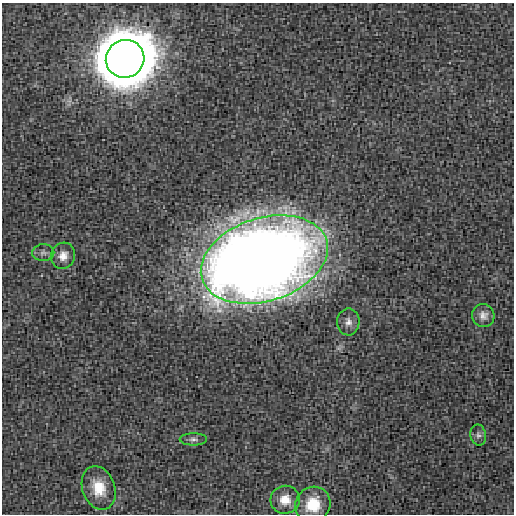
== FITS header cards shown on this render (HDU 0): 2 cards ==
NAXIS1  =                  512 / length of data axis 1
NAXIS2  =                  512 / length of data axis 2

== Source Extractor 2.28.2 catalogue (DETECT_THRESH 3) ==
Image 512 x 512 px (HDU 0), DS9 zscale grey, 1 PNG px = 1 image px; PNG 516 x 516 px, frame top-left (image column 1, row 512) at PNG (2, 3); each listed source drawn as its Kron ellipse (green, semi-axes under 4 px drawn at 4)
Background 0.00135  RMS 0.0079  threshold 0.0238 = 3 sigma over >= 5 px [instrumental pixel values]
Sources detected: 11; all 11 listed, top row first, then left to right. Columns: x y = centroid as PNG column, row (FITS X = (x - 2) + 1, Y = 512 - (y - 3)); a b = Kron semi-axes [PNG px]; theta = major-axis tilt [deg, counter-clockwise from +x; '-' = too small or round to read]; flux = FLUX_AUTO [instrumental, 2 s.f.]
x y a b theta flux
125 59 19 19 - 5700
43 253 11 8 1 2.4
63 256 13 12 - 5.5
264 260 65 41 18 1400
483 315 11 11 - 3.8
348 322 13 11 89 3.6
478 435 10 8 -80 1.9
193 439 13 6 0 2
99 488 22 16 -70 13
285 500 14 14 - 8.4
313 504 18 17 - 16